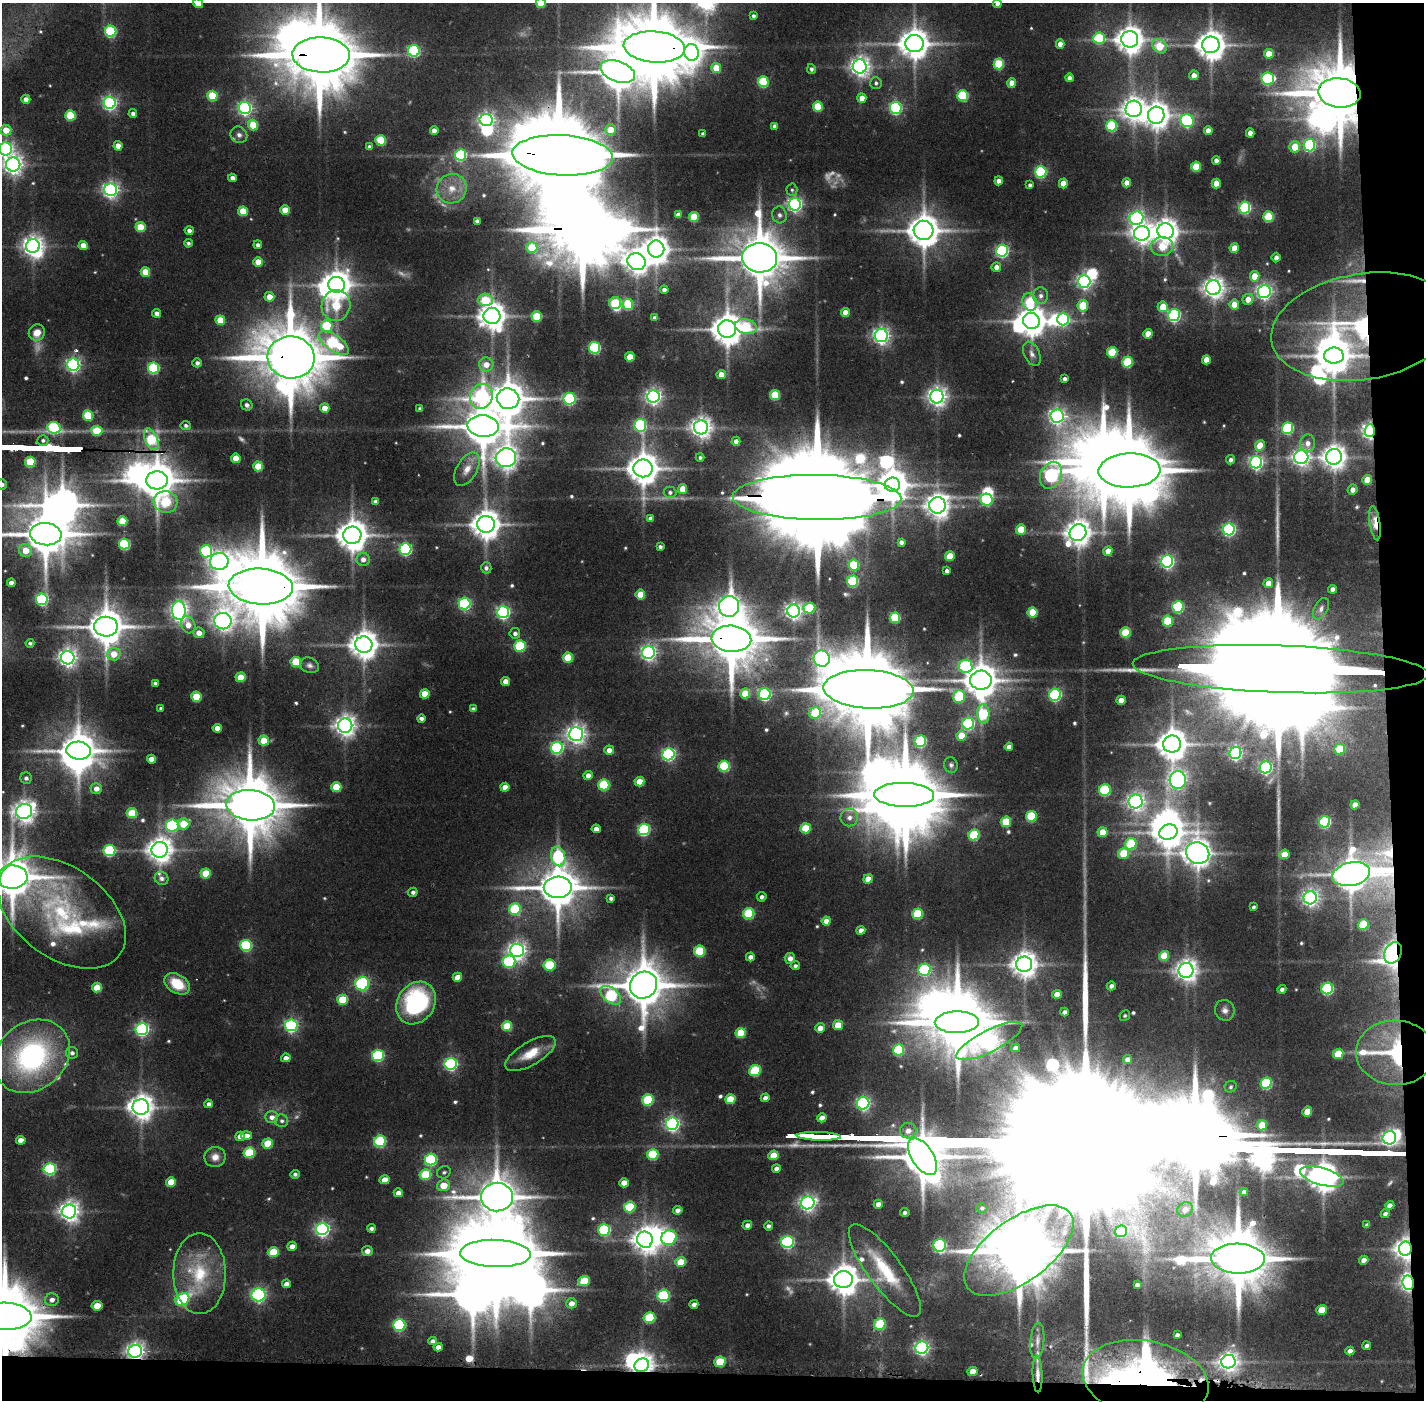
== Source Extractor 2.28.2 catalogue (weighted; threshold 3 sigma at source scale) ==
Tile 9 of 3 x 3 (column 3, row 3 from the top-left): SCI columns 2845-4266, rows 33-1430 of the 4268 x 4257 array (HDU 1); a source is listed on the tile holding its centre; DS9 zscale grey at full resolution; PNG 1426 x 1402 px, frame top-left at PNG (2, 3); each listed source drawn as its Kron ellipse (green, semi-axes under 4 px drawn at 4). Shown black and unused: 5% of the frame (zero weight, under 2 of 3 exposures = <1% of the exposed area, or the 3 px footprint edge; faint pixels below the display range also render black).
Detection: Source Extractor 2.28.2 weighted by HDU 2 'WHT'; one run over the whole footprint, this tile lists its part. Background 0.137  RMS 0.0089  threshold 0.0402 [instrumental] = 3 sigma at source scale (4.5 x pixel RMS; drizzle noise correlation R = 1.50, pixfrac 1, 0.05/0.05 arcsec/px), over >= 5 px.
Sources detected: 609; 7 too faint to see at this stretch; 37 inside a brighter object's white glare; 2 cosmic-ray / hot-pixel residue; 1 long thin detection or spike segment (spike, bleed or trail) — neither listed nor drawn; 16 inside a brighter listed object's ellipse — not listed separately; of the other 546, all 500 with FLUX_AUTO >= 1.93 (the completeness limit of this list) listed and drawn (46 fainter detections not listed), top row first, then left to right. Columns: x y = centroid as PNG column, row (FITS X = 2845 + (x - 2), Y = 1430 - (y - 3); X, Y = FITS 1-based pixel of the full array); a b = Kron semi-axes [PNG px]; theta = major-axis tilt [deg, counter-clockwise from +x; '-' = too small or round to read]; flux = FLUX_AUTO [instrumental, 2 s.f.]
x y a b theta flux
198 3 5 4 - 13
541 3 5 5 - 24
997 3 4 4 - 4.7
753 16 4 3 - 2.5
111 31 5 5 - 92
1099 38 6 6 - 71
1130 39 8 8 - 1300
914 44 9 8 - 1600
1060 44 4 4 - 8.2
1211 45 8 8 - 1500
1159 46 8 6 -43 30
654 47 31 15 -4 11000
414 51 6 6 - 130
691 52 8 7 - 610
1269 54 5 4 - 19
321 55 29 17 -2 10000
999 64 5 5 - 49
860 66 7 7 - 560
716 68 5 5 - 27
811 69 5 4 - 2.8
618 72 18 10 -19 2700
1194 75 5 4 - 7.8
1069 78 4 4 - 4.2
1268 78 6 6 - 140
763 82 5 5 - 68
876 83 6 5 - 2.5
1012 83 4 4 - 11
1339 93 21 14 -6 7300
212 96 5 5 - 43
963 96 5 5 - 73
862 98 5 4 - 8.7
26 99 4 4 - 5.7
110 103 6 6 - 250
818 106 5 5 - 40
245 108 6 6 - 240
896 108 6 6 - 180
1134 109 8 8 - 860
133 114 4 4 - 3.6
70 115 5 5 - 50
1156 115 8 8 - 1100
486 120 6 6 - 310
1187 121 7 6 - 160
253 125 5 5 - 27
775 126 4 4 - 3.9
1112 126 6 5 - 74
6 130 5 5 - 15
611 130 5 5 - 16
434 131 4 4 - 7
1208 131 4 4 - 7.8
1250 133 4 4 - 6.1
703 134 4 4 - 2.8
239 135 8 8 - 4.2
381 140 5 5 - 51
1309 145 6 6 - 140
118 146 5 4 - 11
369 147 4 4 - 3.7
1295 147 5 5 - 22
5 149 6 6 - 230
460 155 6 5 - 110
563 155 50 20 -3 23000
1216 161 4 4 - 4.7
13 165 7 7 - 570
1196 167 5 5 - 32
1041 172 6 5 - 130
232 178 4 4 - 5.6
999 181 4 4 - 6.4
1063 183 5 4 - 14
1127 183 4 4 - 9.7
1216 184 5 4 - 14
1030 185 4 4 - 2.5
452 189 15 14 - 17
110 190 6 6 - 360
792 190 6 5 - 1.9
795 204 6 6 - 300
1245 208 6 5 - 150
285 210 5 4 - 17
243 211 5 5 - 24
678 215 4 4 - 4.2
779 215 8 7 - 3.7
694 217 5 5 - 36
1268 217 5 5 - 49
1136 218 7 7 - 220
477 221 4 4 - 3.9
140 227 5 5 - 29
189 230 4 4 - 4
924 230 10 9 - 1900
1166 231 8 8 - 960
1142 233 8 7 - 660
188 243 4 4 - 2.3
83 245 4 4 - 11
258 245 4 4 - 3.3
33 246 7 7 - 650
1162 247 11 9 2 24
532 248 5 5 - 36
1234 248 5 4 - 13
656 249 8 8 - 1100
1002 251 6 6 - 180
760 258 17 14 -6 5000
1276 258 5 4 - 4.3
258 262 4 4 - 15
637 262 9 8 - 950
996 267 5 5 - 5.9
145 272 5 5 - 23
1255 276 5 5 - 18
1084 281 6 6 - 290
337 285 8 8 - 1300
1213 288 7 7 - 700
664 290 4 4 - 4.5
1264 292 6 6 - 320
1041 296 8 7 - 4.8
269 297 5 5 - 11
1248 299 5 5 - 9.4
485 300 7 6 - 38
1030 302 9 7 -71 48
615 303 6 6 - 52
628 304 6 5 - 42
336 305 15 14 - 46
1234 305 5 5 - 17
1083 306 6 5 - 37
1163 307 5 5 - 24
845 312 4 4 - 11
157 313 4 4 - 4.6
1174 315 6 6 - 160
492 316 8 8 - 1200
537 317 5 5 - 39
654 318 4 4 - 3.1
1063 319 6 6 - 140
220 320 5 5 - 22
1031 321 8 8 - 1400
327 326 6 5 - 52
746 327 11 7 -13 46
1363 327 93 53 9 240
727 329 9 9 - 1800
37 332 8 7 - 11
1148 334 5 4 - 13
881 336 6 6 - 380
334 343 17 8 -34 83
595 348 6 5 - 120
1112 352 5 5 - 47
1032 354 13 7 -64 5.3
1334 356 10 8 1 2100
291 357 23 21 -7 7900
630 357 4 4 - 18
1206 360 4 4 - 12
1127 362 5 5 - 58
197 363 4 4 - 3.2
73 365 6 6 - 270
486 365 7 7 - 10
153 368 5 5 - 99
721 375 4 4 - 9.3
1064 379 4 3 - 3
775 395 5 5 - 36
481 396 13 11 63 200
653 396 6 6 - 360
937 397 7 6 - 570
508 399 11 10 - 2400
569 399 6 6 - 150
247 405 6 5 - 3.6
325 408 5 4 - 13
420 409 4 4 - 2.9
88 416 5 5 - 47
1057 416 7 6 - 360
186 425 5 4 - 2.4
640 425 6 6 - 130
483 426 16 10 -4 3300
701 427 7 7 - 670
54 428 6 6 - 120
1288 428 6 5 - 93
97 431 5 5 - 34
1370 431 6 5 - 380
151 439 11 6 -66 63
43 440 5 5 - 2.5
736 441 4 4 - 5.1
1308 443 9 7 88 6.6
1260 445 5 5 - 19
700 457 4 4 - 2.2
1301 457 7 7 - 420
1334 457 8 8 - 930
236 458 5 4 - 18
506 458 10 9 - 780
1231 460 4 4 - 3.1
30 462 5 5 - 43
1256 462 6 6 - 230
258 466 5 5 - 27
643 468 9 9 - 1900
467 469 18 10 60 11
1129 470 31 17 2 11000
1051 475 14 10 64 170
157 480 11 9 6 2600
1367 480 5 4 - 16
2 484 5 5 - 3.7
892 485 7 7 - 1600
682 489 5 4 - 15
1353 490 5 5 - 5.3
670 492 6 6 - 3
817 497 84 22 -1 41000
986 500 6 6 - 80
376 501 4 4 - 3.4
166 502 12 11 - 58
937 505 8 8 - 910
650 518 4 4 - 3.7
122 521 5 5 - 30
1375 523 17 5 -81 11
486 524 9 8 - 1500
1021 529 5 5 - 26
1229 529 6 6 - 200
1078 533 9 8 - 1100
46 534 15 11 -5 3800
352 535 9 8 - 1700
901 542 4 4 - 3.4
124 544 5 5 - 95
660 547 4 3 - 2.6
405 549 6 6 - 170
26 550 6 6 - 14
206 551 6 6 - 110
1108 551 5 4 - 10
950 556 5 5 - 21
363 559 6 6 - 5.7
219 561 9 8 - 440
1167 561 6 6 - 250
854 565 5 5 - 55
486 568 5 5 - 2.9
947 571 4 4 - 3.4
853 581 5 5 - 75
11 583 4 4 - 6.6
1268 583 5 4 - 11
261 586 32 18 -3 13000
1333 589 4 4 - 4.7
640 594 5 5 - 21
42 599 6 6 - 150
464 604 6 6 - 170
729 606 10 10 - 640
1178 607 6 5 - 95
809 608 6 5 - 46
1321 609 11 7 63 4.3
179 611 9 7 -87 480
794 611 6 6 - 420
503 612 6 6 - 220
1032 612 5 5 - 36
895 618 5 5 - 61
223 621 8 8 - 530
1168 621 5 5 - 47
188 625 9 7 -64 8.7
106 627 12 10 -1 2600
199 633 6 5 - 8.2
515 633 5 5 - 3.4
1125 633 5 5 - 38
731 639 20 13 -4 6100
30 643 4 3 - 2.2
364 645 8 8 - 1400
520 646 5 5 - 78
648 653 6 6 - 320
114 654 6 6 - 13
568 657 5 5 - 31
68 658 7 6 - 470
822 658 8 8 - 300
296 662 5 5 - 40
309 665 10 7 -24 3.7
966 666 7 6 - 99
1280 669 148 23 -2 80000
241 677 5 5 - 23
981 680 11 9 3 2100
505 681 4 4 - 8
155 683 4 3 - 2.2
868 689 45 19 -3 18000
745 693 5 5 - 22
425 694 5 4 - 23
765 694 6 6 - 140
1055 695 6 6 - 170
959 696 7 5 72 66
196 697 5 5 - 35
1121 700 4 4 - 11
161 708 4 3 - 2.2
473 709 4 4 - 2.9
815 713 6 5 - 45
983 714 9 6 -85 64
421 718 4 3 - 3.1
968 724 6 6 - 150
345 726 7 7 - 680
217 728 4 4 - 8.9
576 734 7 7 - 530
961 736 5 5 - 20
264 741 5 5 - 18
920 741 6 5 - 98
1172 744 9 8 - 1600
1009 747 4 4 - 5.8
557 748 6 6 - 160
1340 749 5 5 - 28
609 750 5 4 - 7.4
79 751 12 9 -5 2400
1235 753 6 6 - 240
668 754 6 6 - 200
152 759 4 4 - 8.8
951 765 8 6 -78 2.8
724 766 5 5 - 77
1266 767 6 6 - 210
588 775 4 4 - 6.7
26 778 5 5 - 3
1178 780 8 8 - 280
639 782 5 5 - 17
604 785 5 5 - 73
336 787 5 5 - 31
505 787 4 4 - 9.3
96 789 6 5 - 6.5
1105 790 6 5 - 88
904 795 30 12 -1 10000
1136 802 7 7 - 400
251 805 24 15 -4 7600
1355 805 4 4 - 9
24 811 8 7 - 730
132 813 5 5 - 35
1031 816 5 5 - 56
849 817 9 8 - 6.4
1006 822 5 5 - 37
1325 822 6 5 - 140
184 824 6 5 - 23
172 825 6 6 - 130
805 828 5 5 - 34
596 829 4 4 - 6.1
644 830 6 5 - 120
1103 832 5 5 - 19
1168 832 9 7 19 1400
974 835 5 5 - 58
1131 844 6 5 - 52
160 850 8 8 - 1000
109 851 6 5 - 88
1124 853 5 5 - 32
1198 853 12 10 -23 1300
1284 854 5 5 - 17
558 857 10 7 -75 91
206 873 5 5 - 26
1351 874 19 11 12 2200
12 877 15 11 1 3600
162 878 7 6 - 3.5
868 879 5 4 - 11
558 887 14 11 1 3000
413 892 5 4 - 2.9
762 897 5 4 - 2.9
611 898 4 4 - 2.9
1310 898 7 6 - 400
1254 907 4 3 - 1.9
515 909 6 5 - 63
62 913 72 45 -36 150
749 913 5 5 - 70
917 914 5 5 - 53
826 921 4 4 - 7.3
1363 925 5 5 - 42
861 930 4 4 - 6.2
246 945 6 5 - 88
517 950 7 6 - 470
700 951 5 5 - 56
1393 953 11 8 64 420
1164 956 5 5 - 26
750 957 4 4 - 4.5
790 958 5 5 - 6
509 962 6 6 - 110
1024 964 8 8 - 1000
550 965 6 5 - 58
795 966 4 4 - 2.7
925 970 6 6 - 120
1186 970 7 7 - 690
457 977 5 4 - 14
177 984 14 9 -31 26
362 984 7 6 - 140
644 985 14 13 - 3900
1111 986 4 4 - 3.4
97 987 5 5 - 23
1282 989 4 4 - 3
1327 989 6 5 - 110
1057 994 5 4 - 8.7
611 995 12 7 -40 85
343 1000 5 5 - 39
416 1003 22 18 56 120
1225 1010 10 9 - 5.1
1065 1012 4 4 - 4.2
1125 1016 5 5 - 1.9
957 1022 22 11 1 7100
291 1025 6 6 - 210
838 1025 5 5 - 16
507 1026 5 5 - 33
820 1028 5 4 - 7.4
142 1029 6 6 - 220
741 1033 5 5 - 31
989 1041 36 11 27 350
1015 1048 4 4 - 5.1
899 1050 6 5 - 68
72 1053 6 6 - 3.2
530 1053 28 11 31 20
1395 1053 39 32 -2 100
1338 1054 5 5 - 24
378 1055 6 5 - 120
32 1056 41 33 40 190
286 1058 5 4 - 5.5
1128 1060 4 4 - 7.3
451 1064 6 6 - 200
755 1071 6 5 - 59
1266 1083 6 5 - 80
1231 1087 6 5 - 2.1
765 1098 4 4 - 4.4
730 1099 5 5 - 27
648 1100 6 5 - 65
863 1103 6 6 - 230
209 1104 4 4 - 3.2
141 1107 8 7 - 990
1307 1111 5 4 - 16
272 1117 6 6 - 5.1
822 1118 5 4 - 9
282 1121 6 6 - 2.8
672 1124 6 6 - 280
1262 1125 5 5 - 22
908 1131 8 7 - 6.6
240 1136 4 4 - 7.1
246 1136 5 4 - 8.5
819 1136 22 3 -2 2500
1389 1138 7 6 - 270
21 1140 5 4 - 10
380 1141 6 5 - 84
268 1143 5 5 - 28
249 1153 6 5 - 56
653 1154 6 5 - 58
773 1155 5 5 - 19
215 1157 10 10 - 8
922 1157 21 10 -58 3500
431 1159 6 5 - 130
50 1169 6 5 - 140
776 1169 4 4 - 4.3
444 1172 7 6 - 2.2
295 1174 5 4 - 2.5
425 1175 6 5 - 51
1322 1177 22 8 -16 1500
384 1180 5 4 - 11
171 1182 5 4 - 18
624 1183 5 4 - 9.4
443 1185 6 5 - 16
1244 1192 4 4 - 5.1
398 1193 4 4 - 6.2
497 1197 16 14 -3 3200
808 1203 7 6 - 400
878 1204 5 4 - 5.7
1390 1205 4 4 - 6.4
630 1207 6 5 - 49
982 1208 5 5 - 2
1185 1209 8 7 - 6.8
678 1210 5 4 - 4.3
69 1211 7 7 - 620
905 1212 4 4 - 2.7
1385 1214 4 4 - 3.2
747 1225 5 4 - 4.8
1367 1225 4 4 - 2.7
768 1226 4 4 - 3
371 1228 4 3 - 2.8
322 1229 6 6 - 290
604 1230 6 5 - 110
1121 1231 6 5 - 69
669 1237 8 7 - 110
645 1240 8 7 - 930
787 1242 6 6 - 180
940 1245 6 6 - 160
292 1246 5 4 - 6.7
1405 1249 7 6 - 730
367 1251 5 5 - 6.4
1019 1251 64 31 36 10000
273 1252 5 5 - 33
495 1253 35 13 -2 14000
1238 1259 27 15 -2 7800
1364 1260 5 4 - 5.8
680 1262 5 5 - 19
885 1270 56 17 -54 50
199 1274 40 26 -90 60
843 1279 9 8 - 1600
584 1281 6 5 - 36
1408 1283 7 5 -81 360
286 1284 4 4 - 4.9
1137 1285 4 4 - 3.4
258 1295 7 6 - 210
663 1295 6 5 - 120
182 1299 7 5 33 78
52 1300 7 6 - 5.2
571 1303 5 5 - 7.3
694 1304 4 4 - 4.4
97 1306 5 4 - 21
1321 1310 5 5 - 19
5 1316 26 13 -2 9000
649 1318 6 5 - 56
880 1324 6 5 - 55
399 1325 6 5 - 120
1177 1335 4 4 - 3
433 1341 4 3 - 2.8
1037 1341 18 7 85 6.8
1367 1346 4 3 - 3.1
438 1347 4 4 - 5.6
922 1348 6 6 - 300
135 1351 7 6 - 490
1350 1351 4 4 - 5.6
720 1362 6 5 - 38
1228 1362 7 6 - 520
642 1365 7 6 - 820
973 1371 5 4 - 15
1038 1374 18 5 -88 6.2
1146 1380 64 38 -10 330
Overlapping masked pixels (flux is a lower limit): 25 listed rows (the first 20) at x y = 654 47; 321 55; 1339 93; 563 155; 1363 327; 291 357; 1370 431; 151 439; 817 497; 1375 523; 261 586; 731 639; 1280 669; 868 689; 1351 874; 1393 953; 1395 1053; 1405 1249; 1238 1259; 1408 1283
Isophote crosses this tile's border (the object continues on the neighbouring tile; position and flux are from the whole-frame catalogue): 11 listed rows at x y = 198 3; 541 3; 997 3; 654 47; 321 55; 5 149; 13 165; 2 484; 46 534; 12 877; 5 1316